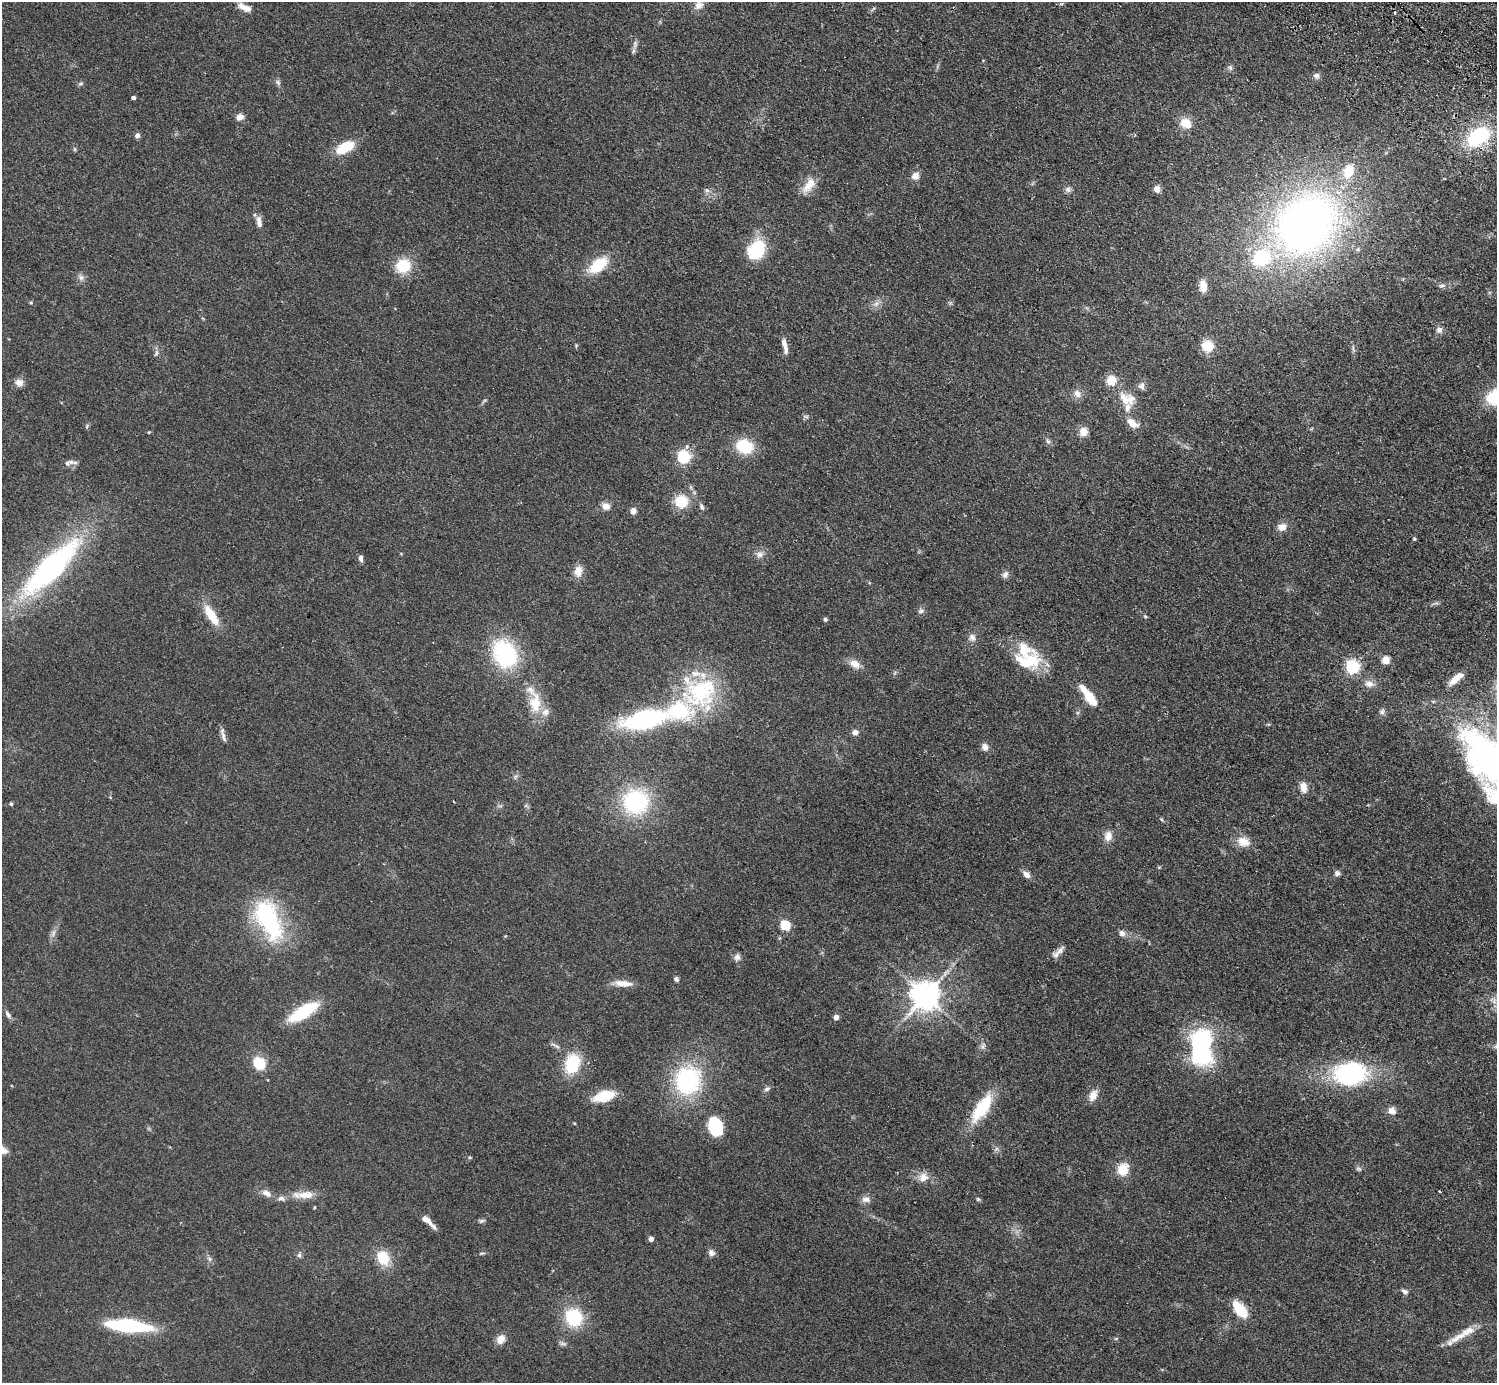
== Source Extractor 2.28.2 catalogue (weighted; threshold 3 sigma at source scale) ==
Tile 10 of 4 x 4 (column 2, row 3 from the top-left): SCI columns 1535-3029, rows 1724-3104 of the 6059 x 6069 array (HDU 1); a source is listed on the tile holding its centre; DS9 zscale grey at full resolution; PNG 1499 x 1385 px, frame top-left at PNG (2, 2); no overlay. Shown black and unused: <1% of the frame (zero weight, under 2 of 3 exposures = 3% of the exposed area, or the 3 px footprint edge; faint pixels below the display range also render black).
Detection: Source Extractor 2.28.2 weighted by HDU 2 'WHT'; one run over the whole footprint, this tile lists its part. Background 0.0531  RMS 0.0077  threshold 0.0348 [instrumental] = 3 sigma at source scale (4.5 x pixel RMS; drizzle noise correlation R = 1.50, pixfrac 1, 0.05/0.05 arcsec/px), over >= 5 px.
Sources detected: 153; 1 cosmic-ray / hot-pixel residue — not listed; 12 inside a brighter listed object's ellipse — not listed separately; the other 140 listed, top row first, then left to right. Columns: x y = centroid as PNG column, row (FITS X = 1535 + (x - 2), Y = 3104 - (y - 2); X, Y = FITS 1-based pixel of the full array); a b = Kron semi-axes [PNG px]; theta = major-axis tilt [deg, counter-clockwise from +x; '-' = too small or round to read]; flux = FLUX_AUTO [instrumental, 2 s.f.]
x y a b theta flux
699 5 13 10 43 5.4
245 7 17 7 -26 7.1
635 44 13 6 75 3
1230 67 8 6 -55 2
1316 76 9 8 - 2.7
278 82 10 6 -47 2.1
81 84 8 4 9 1.2
133 98 4 4 - 2.6
240 117 9 7 17 4.5
1185 123 15 13 -26 11
137 135 5 4 - 3.9
1478 137 23 15 35 56
345 147 19 9 27 25
75 149 5 5 - 1
915 176 9 8 - 5.6
809 185 25 11 53 11
1157 189 7 7 - 4.5
707 190 7 5 -21 1.9
1068 190 9 8 - 2.5
259 222 16 7 -81 4.5
1306 224 70 56 41 420
757 249 21 16 53 37
598 265 17 10 38 32
403 266 15 14 - 24
81 277 9 8 - 2.9
1203 286 13 8 -83 8.9
1442 286 10 5 5 2.1
31 302 5 4 - 0.87
876 304 10 6 63 3.2
1439 330 9 8 - 3.4
576 345 6 4 90 0.84
785 346 17 5 -78 5.9
1207 346 10 10 - 19
1353 349 10 3 -79 1.5
156 353 9 5 76 1.9
1111 381 5 5 - 34
19 383 11 10 - 4.4
1141 386 9 8 - 3.1
1077 394 11 10 - 4.9
1496 397 21 14 30 34
1125 399 23 13 -63 13
1132 423 14 8 -37 8.7
87 426 6 3 73 1
149 432 5 3 - 0.66
1083 432 11 10 - 6.5
1048 441 8 5 -59 1.9
687 446 6 5 - 1.9
744 446 16 13 -20 30
684 457 6 5 - 110
71 462 10 6 -13 3
681 501 10 10 - 26
606 506 10 9 - 5
702 507 9 5 -65 1.9
633 511 4 4 - 12
1282 527 11 9 3 5.8
1414 539 4 4 - 1
759 554 11 9 4 4.1
361 558 8 5 -81 2.7
50 568 70 21 45 190
578 571 15 10 83 7.2
1005 574 9 7 67 2.9
921 611 9 7 28 2.2
211 615 24 9 -57 18
1145 616 5 4 - 0.95
825 619 4 4 - 1.8
972 637 11 9 -67 3.7
1024 650 54 21 -43 31
504 654 27 21 -61 77
1386 660 5 5 - 25
855 664 14 10 -29 6.9
1353 667 6 6 - 150
1456 679 20 7 40 8.9
1369 684 12 10 -15 5.4
700 691 49 43 -12 84
1088 696 25 8 -54 21
535 703 31 17 -87 20
1382 712 9 7 75 2.2
645 719 45 18 13 110
855 732 6 6 - 3.9
224 737 14 6 -73 3.1
985 747 8 7 - 4.4
1493 763 93 38 -48 300
515 777 7 4 71 1.4
1303 787 13 8 -79 6.2
636 802 21 21 - 83
11 804 5 4 - 1
1161 819 6 4 -46 1
1108 836 12 10 83 6.4
1243 842 16 12 -17 9.9
1337 873 8 7 - 2.3
1026 874 10 7 -42 4.4
268 920 54 25 -65 83
785 926 5 5 - 49
53 933 13 4 66 2.9
1122 933 9 8 - 3.2
1060 951 14 8 48 4.6
737 957 10 9 - 3.1
676 979 6 5 - 1.8
623 983 25 8 -6 7.7
925 996 8 8 - 1100
303 1012 30 11 32 44
8 1014 10 6 -56 2.7
836 1017 4 4 - 6.3
555 1046 15 4 -28 2.4
983 1046 11 6 62 2.6
1201 1047 42 22 -89 100
259 1063 9 8 - 31
572 1064 21 15 72 32
1350 1074 35 24 6 95
688 1081 30 26 73 84
767 1089 9 6 35 2.1
1093 1095 13 8 62 7.9
604 1096 17 8 16 32
982 1108 37 14 57 33
1392 1111 10 9 - 5
715 1126 17 11 -76 41
1123 1169 15 12 66 13
1359 1169 8 6 -15 1.6
923 1177 12 11 - 7.1
1439 1191 3 2 - 0.89
266 1193 14 8 -31 5.2
305 1195 25 10 3 11
281 1198 10 7 -11 2.9
866 1199 13 9 -8 4
978 1199 6 5 - 1.1
427 1221 18 5 -42 8
481 1221 10 5 9 1.6
651 1239 4 4 - 4.3
482 1253 10 3 9 1.2
711 1253 8 7 - 3.3
299 1255 8 6 -88 1.8
383 1258 15 12 -68 20
209 1259 7 6 - 2.1
1405 1292 9 6 -35 2.3
1240 1309 14 8 -52 31
574 1317 16 14 -62 43
128 1326 34 9 -6 97
1459 1337 44 8 30 12
501 1339 10 8 55 7.3
1116 1339 6 4 2 0.87
Isophote crosses this tile's border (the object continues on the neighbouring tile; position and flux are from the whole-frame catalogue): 2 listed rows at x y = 1496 397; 1493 763